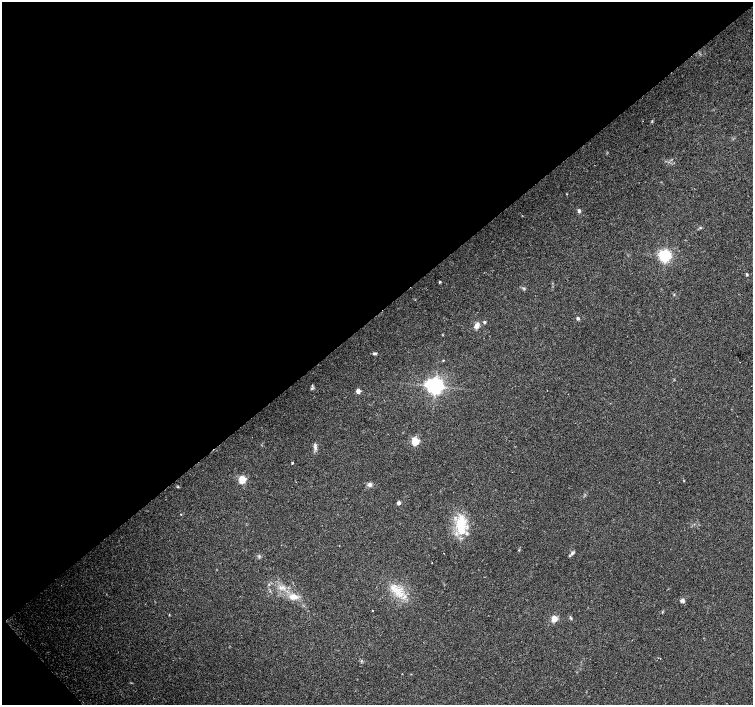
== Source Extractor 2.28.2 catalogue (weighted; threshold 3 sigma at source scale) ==
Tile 5 of 4 x 4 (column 1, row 2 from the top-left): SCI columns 35-1536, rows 3042-4447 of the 6068 x 6021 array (HDU 1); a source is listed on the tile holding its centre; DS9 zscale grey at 2 x 2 block average (1 PNG px = mean of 2 x 2 image px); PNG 755 x 707 px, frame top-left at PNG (2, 2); no overlay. Shown black and unused: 45% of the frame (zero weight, under 2 of 3 exposures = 2% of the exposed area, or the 3 px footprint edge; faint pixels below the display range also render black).
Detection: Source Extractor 2.28.2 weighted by HDU 2 'WHT'; one run over the whole footprint, this tile lists its part. Background 0.0845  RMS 0.012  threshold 0.0519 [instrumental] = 3 sigma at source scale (4.5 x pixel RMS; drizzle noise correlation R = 1.50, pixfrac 1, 0.0396/0.0396 arcsec/px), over >= 5 px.
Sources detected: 35; all 35 listed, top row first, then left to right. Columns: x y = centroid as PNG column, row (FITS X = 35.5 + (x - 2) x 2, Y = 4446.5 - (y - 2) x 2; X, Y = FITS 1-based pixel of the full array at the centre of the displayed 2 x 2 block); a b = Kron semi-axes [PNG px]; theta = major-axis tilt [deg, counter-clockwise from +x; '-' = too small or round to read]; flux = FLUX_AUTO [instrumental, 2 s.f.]
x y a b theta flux
652 121 3 2 - 1.9
567 194 3 2 - 1.3
579 211 5 4 - 4.7
700 228 3 2 - 2.2
665 256 4 4 - 390
747 274 3 3 - 3.5
440 282 3 3 - 2.8
578 318 3 3 - 5.1
484 322 4 3 - 3.2
477 325 8 5 63 12
375 353 5 3 - 4.6
443 360 3 2 - 1.7
312 385 3 2 - 2.1
435 386 6 6 - 600
312 388 4 2 - 3
358 391 5 4 - 11
415 441 4 4 - 64
315 445 9 4 74 7.5
292 463 3 2 - 2.3
242 479 4 4 - 49
370 485 6 5 - 8.1
178 487 4 3 - 2.3
398 503 4 3 - 8.3
461 525 28 12 -90 82
443 553 2 2 - 3.2
572 553 7 3 48 5.5
432 562 2 2 - 1.3
281 588 7 3 -32 8.4
398 592 12 7 -70 34
293 597 11 7 -1 25
682 601 6 5 - 6.6
373 611 2 2 - 13
169 614 3 2 - 1.4
554 618 4 4 - 37
570 618 5 2 - 3.1
Diffuse or blended objects may show on this block-average render without a row.